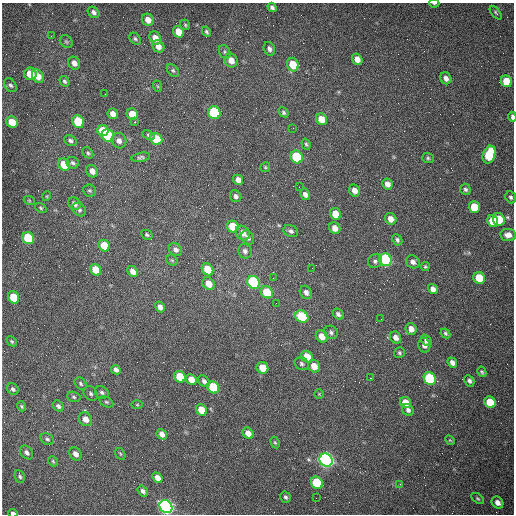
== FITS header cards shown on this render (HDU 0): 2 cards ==
NAXIS1  =                  512 /fastest changing axis
NAXIS2  =                  512 /next to fastest changing axis

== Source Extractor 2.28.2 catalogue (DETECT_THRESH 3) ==
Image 512 x 512 px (HDU 0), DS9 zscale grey, 1 PNG px = 1 image px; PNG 516 x 516 px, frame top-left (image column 1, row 512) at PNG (2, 3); each listed source drawn as its Kron ellipse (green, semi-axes under 4 px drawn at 4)
Background 1500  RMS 22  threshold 67.4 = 3 sigma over >= 5 px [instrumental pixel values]
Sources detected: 166; all 166 listed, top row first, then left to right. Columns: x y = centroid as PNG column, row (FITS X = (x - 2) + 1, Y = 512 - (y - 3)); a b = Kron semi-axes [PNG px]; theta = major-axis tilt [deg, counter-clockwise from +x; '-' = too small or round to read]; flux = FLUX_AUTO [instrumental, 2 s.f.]
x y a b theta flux
434 3 5 2 - 2100
272 7 5 4 - 3900
94 12 6 5 - 5300
496 13 8 3 -49 2400
148 20 6 5 - 12000
185 25 5 4 - 2000
178 32 6 5 - 22000
206 32 5 3 - 2500
51 36 2 2 - 1400
155 38 7 5 -57 14000
135 39 7 5 -47 2800
66 42 7 5 -44 2700
158 46 6 5 - 9800
269 49 7 5 -66 5500
225 52 7 5 -61 3100
357 59 6 5 - 12000
231 60 7 6 - 13000
74 63 7 5 -53 8800
293 65 7 5 -72 40000
173 70 7 5 -48 2700
30 74 6 6 - 34000
38 76 7 5 -62 15000
446 78 6 5 - 6400
65 81 6 4 -55 2900
506 81 6 5 - 32000
10 85 7 5 -53 3500
157 86 6 3 -70 1600
105 94 2 2 - 690
284 112 5 4 - 2600
214 113 6 6 - 150000
113 114 5 5 - 11000
132 114 6 5 - 23000
512 117 5 2 - 4300
321 119 6 5 - 21000
12 122 6 5 - 33000
78 122 6 5 - 66000
135 122 3 2 - 1800
293 128 2 2 - 810
103 131 5 5 - 44000
108 135 6 6 - 110000
149 135 6 4 -22 2600
156 139 6 5 - 50000
70 141 6 5 - 4300
119 141 8 7 - 7800
306 144 6 4 -72 2400
88 153 6 5 - 2600
489 155 9 6 72 70000
141 157 9 4 12 3400
297 157 6 6 - 110000
428 158 6 5 - 2600
72 163 6 5 - 3500
64 164 6 5 - 33000
265 167 5 4 - 1900
92 171 6 5 - 9600
238 180 5 5 - 8400
387 184 6 5 - 9000
299 187 2 2 - 1000
465 189 6 5 - 3500
354 190 6 5 - 11000
89 191 6 6 - 2900
305 194 6 5 - 5600
47 196 5 3 - 1300
236 196 6 5 - 5100
511 197 6 5 - 3400
29 200 6 3 -20 1500
74 204 7 5 -45 6000
474 207 6 5 - 39000
41 208 6 4 -37 2100
79 210 7 6 - 4300
335 214 6 5 - 25000
391 219 6 5 - 11000
499 219 6 6 - 50000
493 221 6 5 - 40000
233 226 6 5 - 43000
335 228 6 5 - 11000
291 231 7 6 - 4200
243 233 8 6 -49 13000
147 235 6 4 -29 2500
508 235 8 6 -6 9600
248 237 7 6 - 6300
28 238 6 5 - 100000
397 240 6 5 - 3500
104 246 6 5 - 37000
176 250 7 6 - 5700
245 251 7 6 - 5100
172 260 6 5 - 2400
385 260 6 6 - 280000
375 261 7 6 - 4600
413 262 7 6 - 6500
425 267 4 4 - 2000
312 268 2 2 - 660
207 269 6 5 - 41000
96 270 6 5 - 32000
133 271 6 5 - 11000
273 278 2 2 - 620
479 278 6 5 - 43000
253 282 7 6 - 200000
209 284 7 5 -50 16000
433 289 5 4 - 8400
267 292 6 5 - 50000
306 292 7 5 -55 6600
14 297 6 5 - 54000
276 303 3 2 - 1200
160 307 5 4 - 7500
338 314 6 4 -43 4600
302 317 7 5 -38 110000
381 319 2 2 - 840
411 329 6 5 - 11000
331 332 7 6 - 3900
445 333 5 4 - 2600
322 336 6 5 - 16000
396 337 6 5 - 8000
426 340 6 4 -50 4200
12 341 6 3 -44 2200
424 345 7 6 - 7600
399 353 5 5 - 2500
307 357 6 5 - 27000
452 363 5 4 - 7100
302 364 7 6 - 3900
314 366 6 5 - 16000
262 368 6 5 - 22000
116 370 5 4 - 6200
482 372 5 4 - 2400
180 377 6 5 - 49000
370 378 3 2 - 2200
191 379 5 5 - 16000
430 379 6 5 - 170000
204 381 7 5 -45 4700
469 381 6 5 - 4300
81 384 7 5 -49 2900
213 387 6 5 - 99000
13 389 6 5 - 3900
102 392 7 6 - 3600
91 394 8 6 -48 3900
319 394 5 4 - 1600
74 397 7 5 -19 2700
106 402 7 5 -26 2700
405 402 6 5 - 20000
490 402 6 5 - 49000
137 405 6 4 0 1500
21 406 5 4 - 2200
58 406 6 5 - 4100
201 410 6 5 - 28000
408 410 6 5 - 4900
85 419 7 6 - 13000
248 433 6 5 - 13000
162 434 6 4 -49 8300
47 439 7 5 -31 3300
450 440 5 4 - 1600
275 443 6 4 -62 2000
26 452 8 5 -47 5600
75 454 7 5 -55 9000
120 454 6 4 -59 1800
326 460 7 6 - 720000
53 461 5 4 - 2100
20 477 6 5 - 3100
157 478 6 4 -50 13000
317 483 6 5 - 92000
400 484 2 2 - 850
143 491 6 4 -54 4700
286 497 6 5 - 3200
316 498 2 2 - 3400
478 499 7 4 -36 2500
497 502 6 5 - 8700
166 507 7 6 - 590000
13 513 4 3 - 4800
At the frame edge (FLAGS 8, measured only in part): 4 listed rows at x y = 434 3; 512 117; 166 507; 13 513